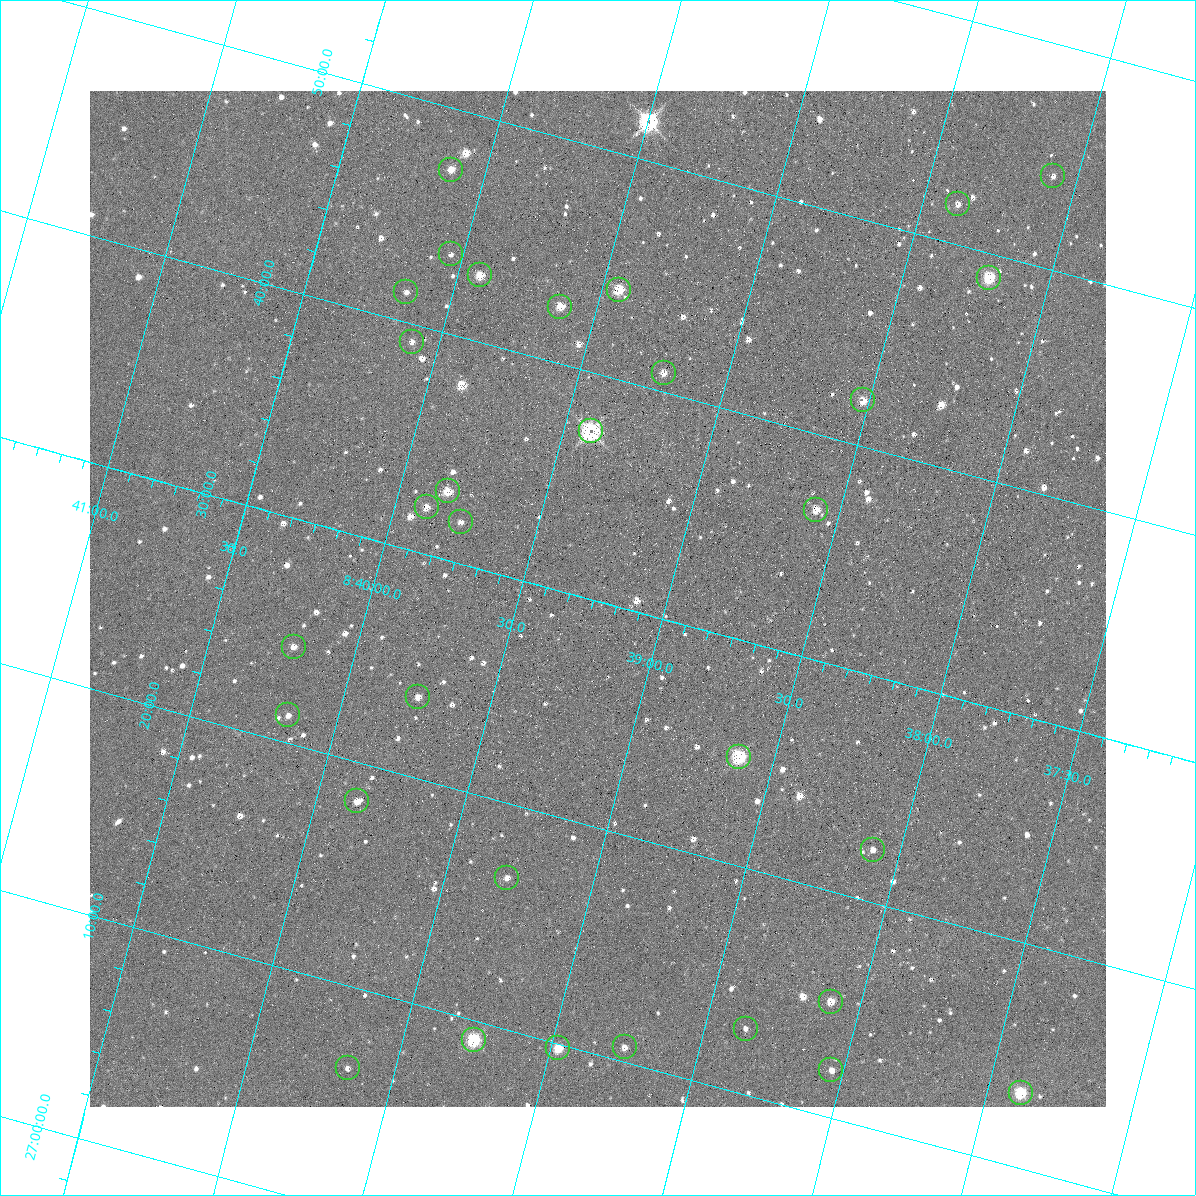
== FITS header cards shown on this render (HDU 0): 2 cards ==
NAXIS1  =                 1016 / length of data axis 1
NAXIS2  =                 1016 / length of data axis 2

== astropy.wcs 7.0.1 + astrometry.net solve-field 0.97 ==
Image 1016 x 1016 px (HDU 0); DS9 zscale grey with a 90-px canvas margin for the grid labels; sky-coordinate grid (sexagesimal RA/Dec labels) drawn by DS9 from the SOLVED WCS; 32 Tycho-2 reference stars matched to detected sources circled (green)
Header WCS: RA---SIN-SIP/DEC--SIN-SIP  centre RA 08:39:14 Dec +27:30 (129.81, +27.50 deg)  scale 2.78 x 2.74 arcsec/px (non-square pixels)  FOV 47.0' x 46.4'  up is +15 deg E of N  parity normal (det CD < 0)
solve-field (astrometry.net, Tycho-2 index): VERIFIED the header's WCS against the Tycho-2 star catalogue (verified at 3 index scales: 9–32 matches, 0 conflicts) and refined it, rather than solving blind
Solved WCS: RA---TAN-SIP/DEC--TAN-SIP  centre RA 08:39:14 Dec +27:30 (129.81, +27.50 deg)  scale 2.77 x 2.74 arcsec/px (non-square pixels)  FOV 47.0' x 46.4'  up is +15 deg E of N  parity normal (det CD < 0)
The solver's refit moves the header's centre by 0.35 arcsec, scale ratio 0.9997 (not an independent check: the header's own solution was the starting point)
Tycho-2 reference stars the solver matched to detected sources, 32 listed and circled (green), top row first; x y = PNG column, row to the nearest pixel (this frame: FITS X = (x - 90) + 1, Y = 1016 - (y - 91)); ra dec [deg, ICRS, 3 dp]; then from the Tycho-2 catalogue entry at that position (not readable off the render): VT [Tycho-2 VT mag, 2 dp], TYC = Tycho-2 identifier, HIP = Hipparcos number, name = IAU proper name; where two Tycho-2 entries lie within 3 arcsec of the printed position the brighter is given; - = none
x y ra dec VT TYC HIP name
451 170 130.029 +27.788 11.13 1948-1347-1 - -
1053 176 129.521 +27.902 12.08 1948-1391-1 - -
958 204 129.595 +27.863 11.97 1948-1577-1 - -
451 254 130.010 +27.725 11.85 1948-1733-1 - -
480 275 129.981 +27.716 11.30 1948-1835-1 - -
989 278 129.552 +27.815 10.12 1948-1728-1 - -
619 290 129.861 +27.733 10.87 1948-1337-1 - -
406 292 130.039 +27.689 12.49 1948-1451-1 - -
560 307 129.906 +27.709 11.59 1948-1550-1 - -
412 342 130.023 +27.653 12.40 1948-1556-1 - -
664 373 129.804 +27.681 10.96 1948-1470-1 - -
863 400 129.630 +27.700 11.19 1948-1497-1 - -
591 431 129.852 +27.623 9.77 1948-1506-1 - -
448 491 129.959 +27.551 10.92 1948-1793-1 - -
427 507 129.973 +27.535 10.67 1948-1790-1 - -
816 510 129.645 +27.611 11.71 1948-1573-1 - -
461 522 129.941 +27.531 11.99 1948-1831-1 - -
294 647 130.053 +27.405 11.49 1945-2430-1 - -
418 697 129.937 +27.393 11.83 1945-525-1 - -
288 715 130.042 +27.354 12.29 1945-2462-1 - -
739 757 129.655 +27.414 11.21 1945-575-1 - -
357 801 129.965 +27.304 11.07 1945-6-1 - -
873 850 129.523 +27.372 11.87 1945-134-1 - -
507 878 129.823 +27.278 11.28 1945-140-1 - -
831 1002 129.525 +27.252 12.02 1945-461-1 - -
746 1029 129.591 +27.215 12.40 1945-42-1 - -
474 1040 129.815 +27.152 10.43 1945-581-1 - -
625 1047 129.688 +27.177 11.81 1945-498-1 - -
558 1048 129.743 +27.163 10.90 1945-257-1 - -
348 1068 129.915 +27.106 12.29 1945-596-1 - -
831 1070 129.510 +27.202 12.04 1945-43-1 - -
1021 1093 129.347 +27.223 10.94 1945-171-1 - -